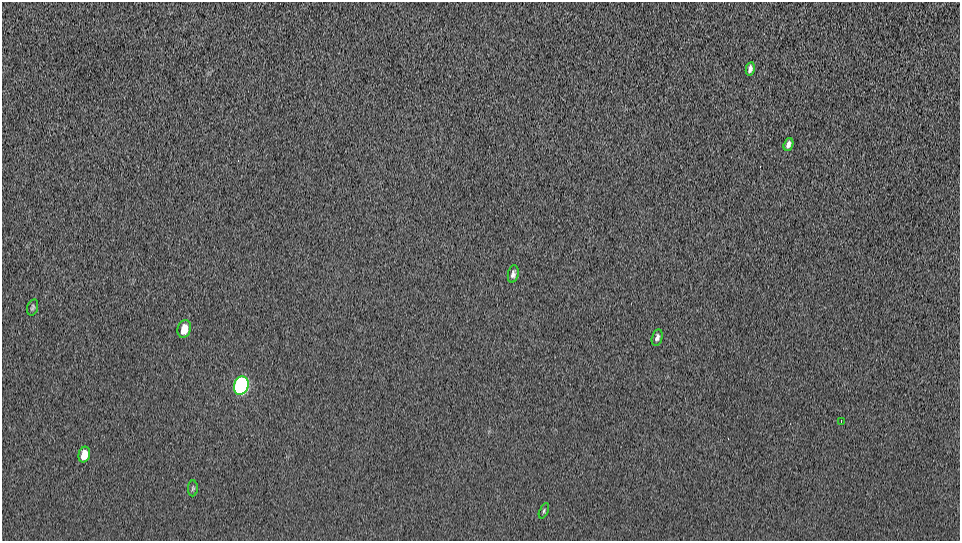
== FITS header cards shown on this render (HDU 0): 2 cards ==
NAXIS1  =                  958 / Axis length
NAXIS2  =                  539 / Axis length

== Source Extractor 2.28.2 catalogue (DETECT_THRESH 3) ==
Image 958 x 539 px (HDU 0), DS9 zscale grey, 1 PNG px = 1 image px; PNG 962 x 543 px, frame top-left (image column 1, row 539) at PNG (2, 2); each listed source drawn as its Kron ellipse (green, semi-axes under 4 px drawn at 4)
Background 266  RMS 15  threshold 44.1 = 3 sigma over >= 5 px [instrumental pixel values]
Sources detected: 11; all 11 listed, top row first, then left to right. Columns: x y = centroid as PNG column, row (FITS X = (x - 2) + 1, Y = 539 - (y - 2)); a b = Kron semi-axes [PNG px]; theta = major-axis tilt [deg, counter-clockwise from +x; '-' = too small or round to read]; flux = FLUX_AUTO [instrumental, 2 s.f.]
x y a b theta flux
750 69 7 4 79 4600
788 144 6 4 73 3900
513 274 9 5 79 3700
33 307 8 5 73 2000
184 329 9 6 75 16000
657 337 8 5 76 3600
241 386 9 7 73 640000
841 421 3 2 - 1600
84 455 8 5 74 18000
193 488 8 5 87 1800
544 511 8 4 67 1700